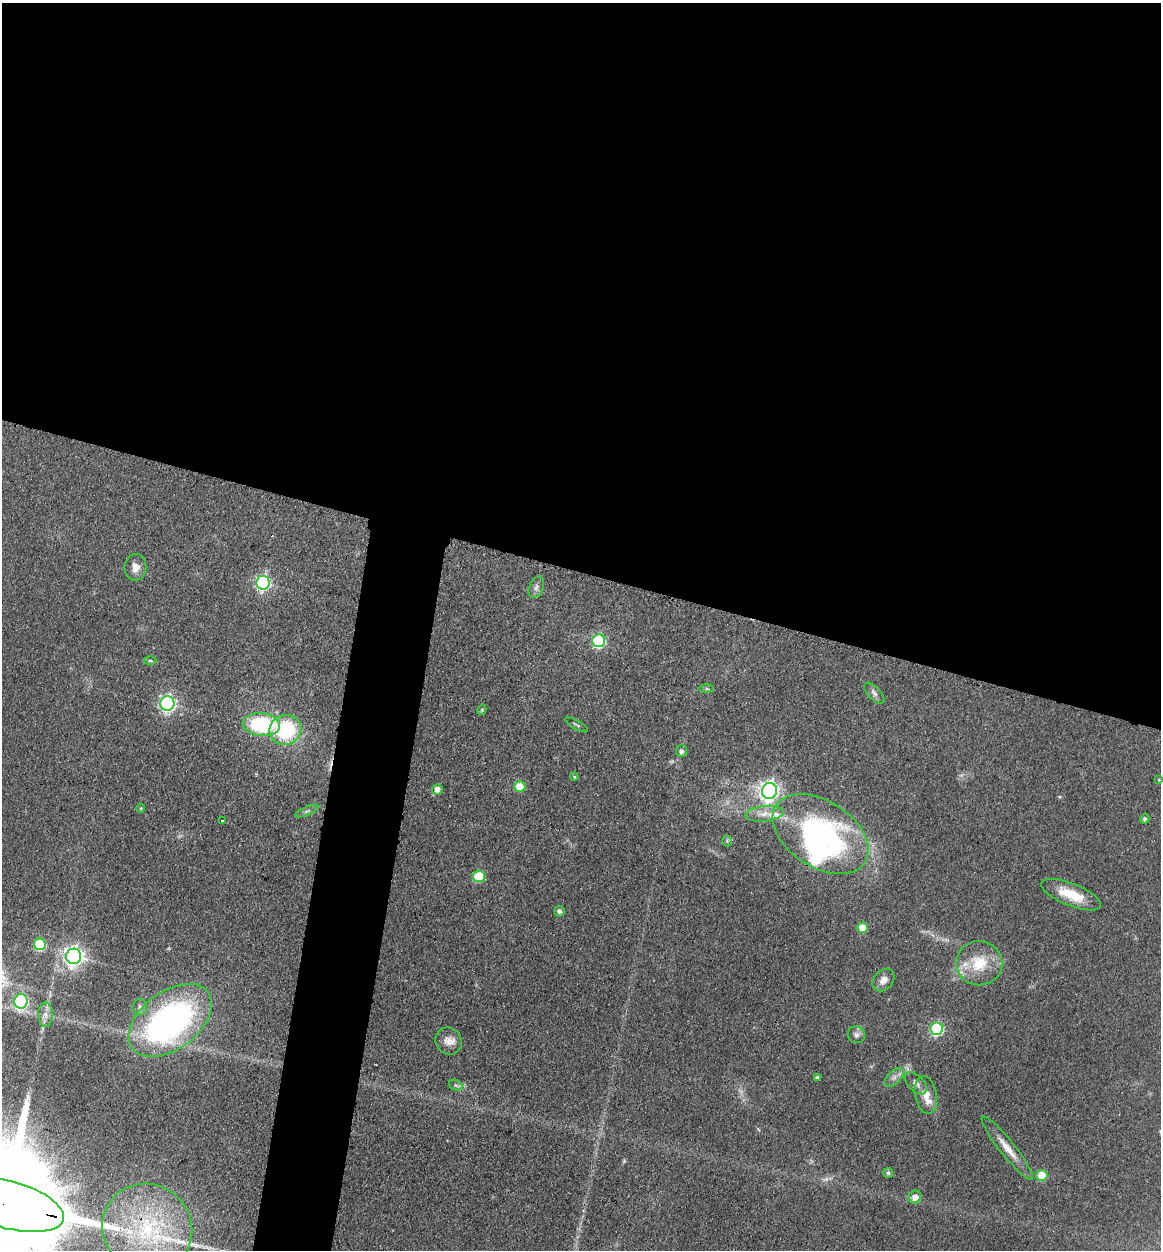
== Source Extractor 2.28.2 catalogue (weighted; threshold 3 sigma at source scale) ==
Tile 3 of 4 x 4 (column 3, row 1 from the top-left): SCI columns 2577-3735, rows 3764-5011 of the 5198 x 5223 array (HDU 1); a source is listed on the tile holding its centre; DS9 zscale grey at full resolution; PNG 1163 x 1252 px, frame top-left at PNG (2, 3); each listed source drawn as its Kron ellipse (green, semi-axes under 4 px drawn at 4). Shown black and unused: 50% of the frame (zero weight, under 3 of 4 exposures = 3% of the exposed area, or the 3 px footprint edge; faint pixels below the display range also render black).
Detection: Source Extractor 2.28.2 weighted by HDU 2 'WHT'; one run over the whole footprint, this tile lists its part. Background 0.0721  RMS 0.0069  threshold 0.0309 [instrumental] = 3 sigma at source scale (4.5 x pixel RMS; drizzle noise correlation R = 1.50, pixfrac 1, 0.05/0.05 arcsec/px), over >= 5 px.
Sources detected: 58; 2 inside a brighter object's white glare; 1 cosmic-ray / hot-pixel residue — neither listed nor drawn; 4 inside a brighter listed object's ellipse — not listed separately; the other 51 listed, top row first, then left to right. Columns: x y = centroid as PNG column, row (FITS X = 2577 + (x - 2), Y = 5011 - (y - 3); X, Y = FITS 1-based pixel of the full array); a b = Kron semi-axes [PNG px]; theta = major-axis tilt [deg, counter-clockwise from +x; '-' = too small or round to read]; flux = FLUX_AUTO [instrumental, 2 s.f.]
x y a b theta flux
135 567 13 11 88 5.9
263 583 7 6 - 160
536 587 11 7 68 3
599 641 6 6 - 87
150 661 6 4 -1 0.97
706 689 7 4 0 1.2
874 693 13 6 -46 2.7
167 703 7 7 - 200
482 710 5 4 - 0.79
261 724 18 11 -5 59
577 725 13 3 -30 1.1
285 730 16 15 - 54
682 751 6 5 - 2.2
574 777 4 3 - 0.77
1159 780 4 3 - 0.51
520 787 5 5 - 20
437 789 5 5 - 4.8
769 791 8 7 - 370
141 808 4 3 - 0.66
307 811 12 3 23 1.7
764 814 19 7 6 7.2
1145 819 5 4 - 1.4
222 821 3 3 - 3.6
820 834 53 33 -33 180
727 841 5 5 - 1.1
479 876 6 5 - 31
1071 895 32 11 -22 17
559 911 5 5 - 1.7
862 928 5 5 - 13
40 944 6 5 - 44
74 956 7 7 - 340
979 963 23 22 - 23
883 980 12 9 48 5.3
21 1001 7 6 - 100
140 1007 8 7 - 2.4
45 1015 12 7 90 4.3
170 1020 47 28 36 210
937 1029 6 6 - 93
856 1035 9 8 - 3.1
449 1041 14 13 - 6.4
818 1077 4 4 - 1.7
894 1077 12 6 45 3.3
916 1083 13 8 -46 3.7
456 1085 7 5 -30 1.3
926 1095 19 11 -79 8.8
1007 1148 40 7 -52 11
888 1173 5 5 - 1.3
1042 1175 5 5 - 26
915 1197 6 6 - 5.9
6 1204 59 24 -15 49000
147 1228 46 43 -38 94
Overlapping masked pixels (flux is a lower limit): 2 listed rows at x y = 6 1204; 147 1228
Isophote crosses this tile's border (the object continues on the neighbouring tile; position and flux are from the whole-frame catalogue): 2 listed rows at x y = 21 1001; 6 1204